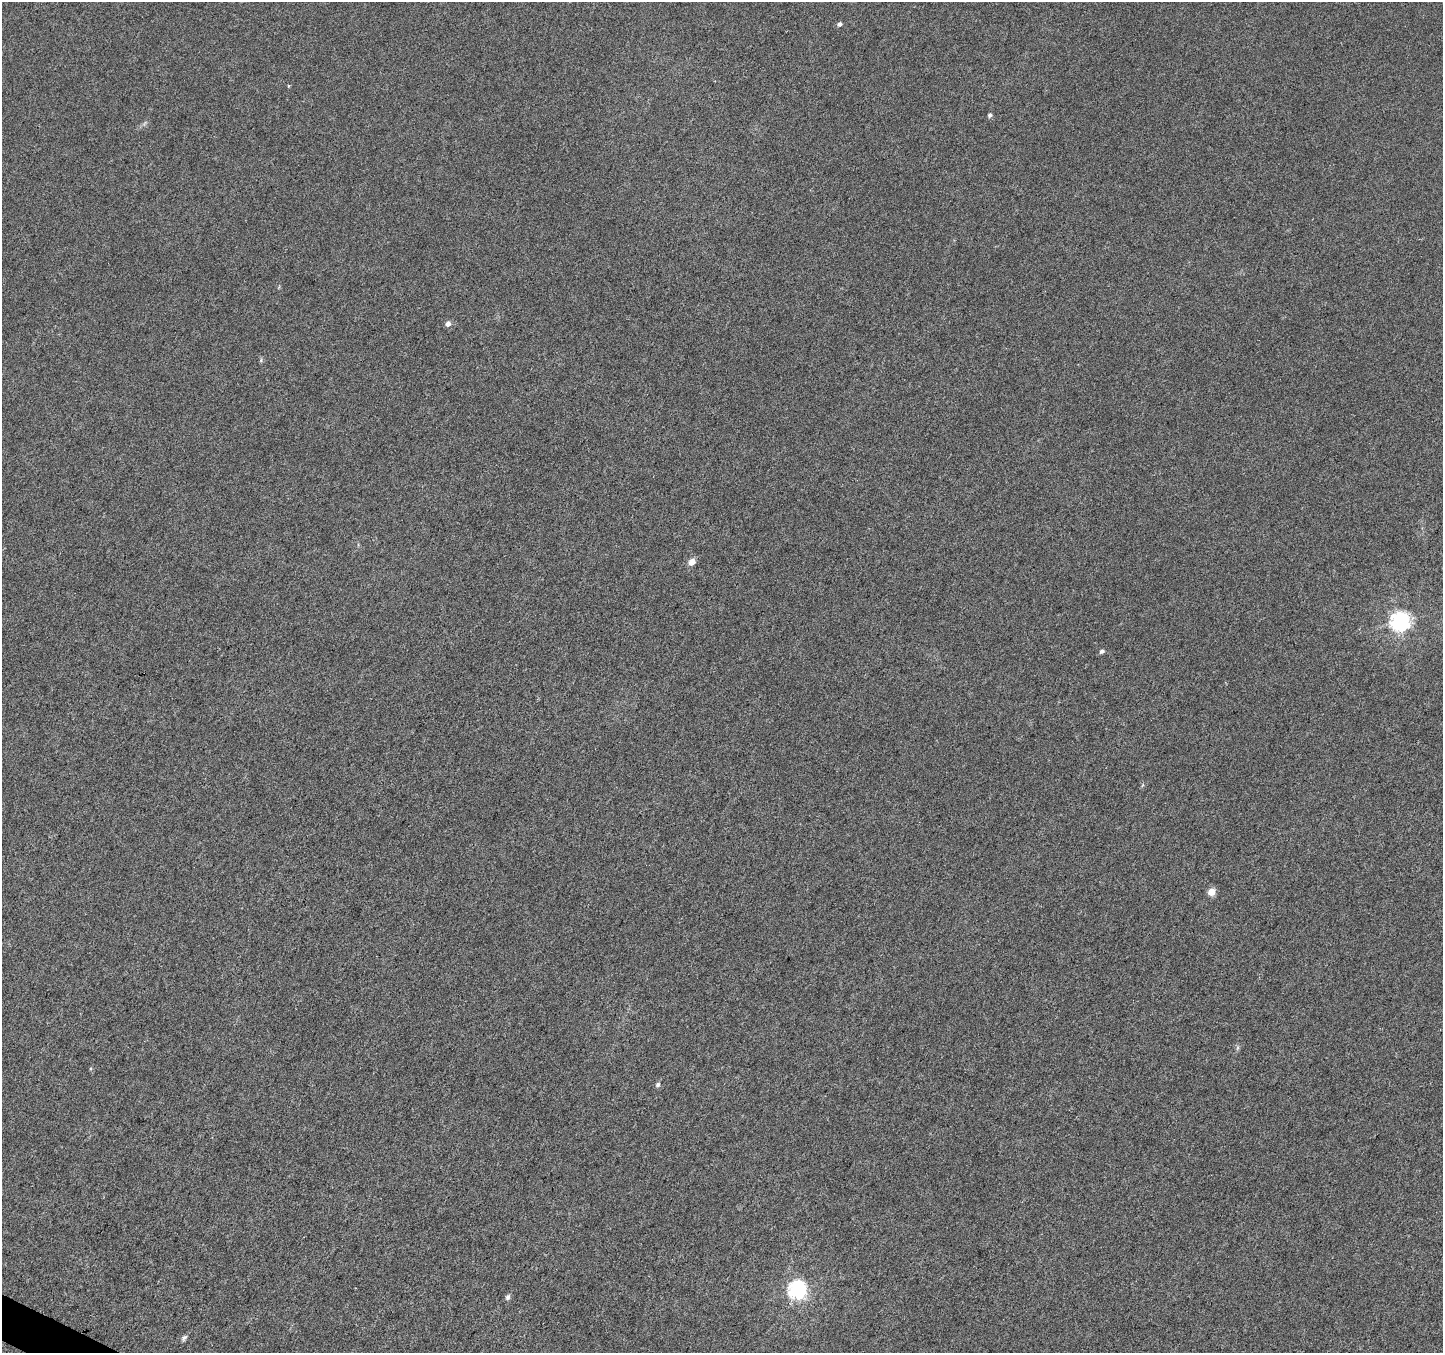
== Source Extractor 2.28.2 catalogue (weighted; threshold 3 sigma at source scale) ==
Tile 7 of 4 x 4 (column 3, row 2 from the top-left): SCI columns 2882-4322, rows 2901-4251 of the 5771 x 5868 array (HDU 1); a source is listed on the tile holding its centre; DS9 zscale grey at full resolution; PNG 1445 x 1355 px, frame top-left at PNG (2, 2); no overlay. Shown black and unused: <1% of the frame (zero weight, under 3 of 6 exposures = <1% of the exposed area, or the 3 px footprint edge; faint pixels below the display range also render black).
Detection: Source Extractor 2.28.2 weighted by HDU 2 'WHT'; one run over the whole footprint, this tile lists its part. Background 0.00617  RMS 0.0033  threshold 0.0134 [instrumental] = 3 sigma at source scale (4.09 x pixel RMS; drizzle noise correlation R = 1.36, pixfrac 0.8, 0.0396/0.0396 arcsec/px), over >= 5 px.
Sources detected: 14; all 14 listed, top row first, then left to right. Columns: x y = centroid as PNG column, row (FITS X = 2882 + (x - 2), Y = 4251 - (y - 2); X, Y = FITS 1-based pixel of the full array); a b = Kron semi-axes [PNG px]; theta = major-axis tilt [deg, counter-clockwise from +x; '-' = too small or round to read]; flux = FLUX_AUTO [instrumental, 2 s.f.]
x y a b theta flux
840 24 5 5 - 0.74
289 86 5 3 - 0.28
990 115 5 5 - 0.71
448 323 6 5 - 1.4
261 360 6 4 51 0.43
692 562 7 6 - 2.6
1400 621 7 7 - 150
1102 651 6 5 - 0.73
1211 892 5 4 - 7.7
1237 1048 7 4 71 0.55
658 1085 7 6 - 0.74
797 1290 8 7 - 68
508 1297 8 6 64 0.85
184 1338 9 5 50 0.75